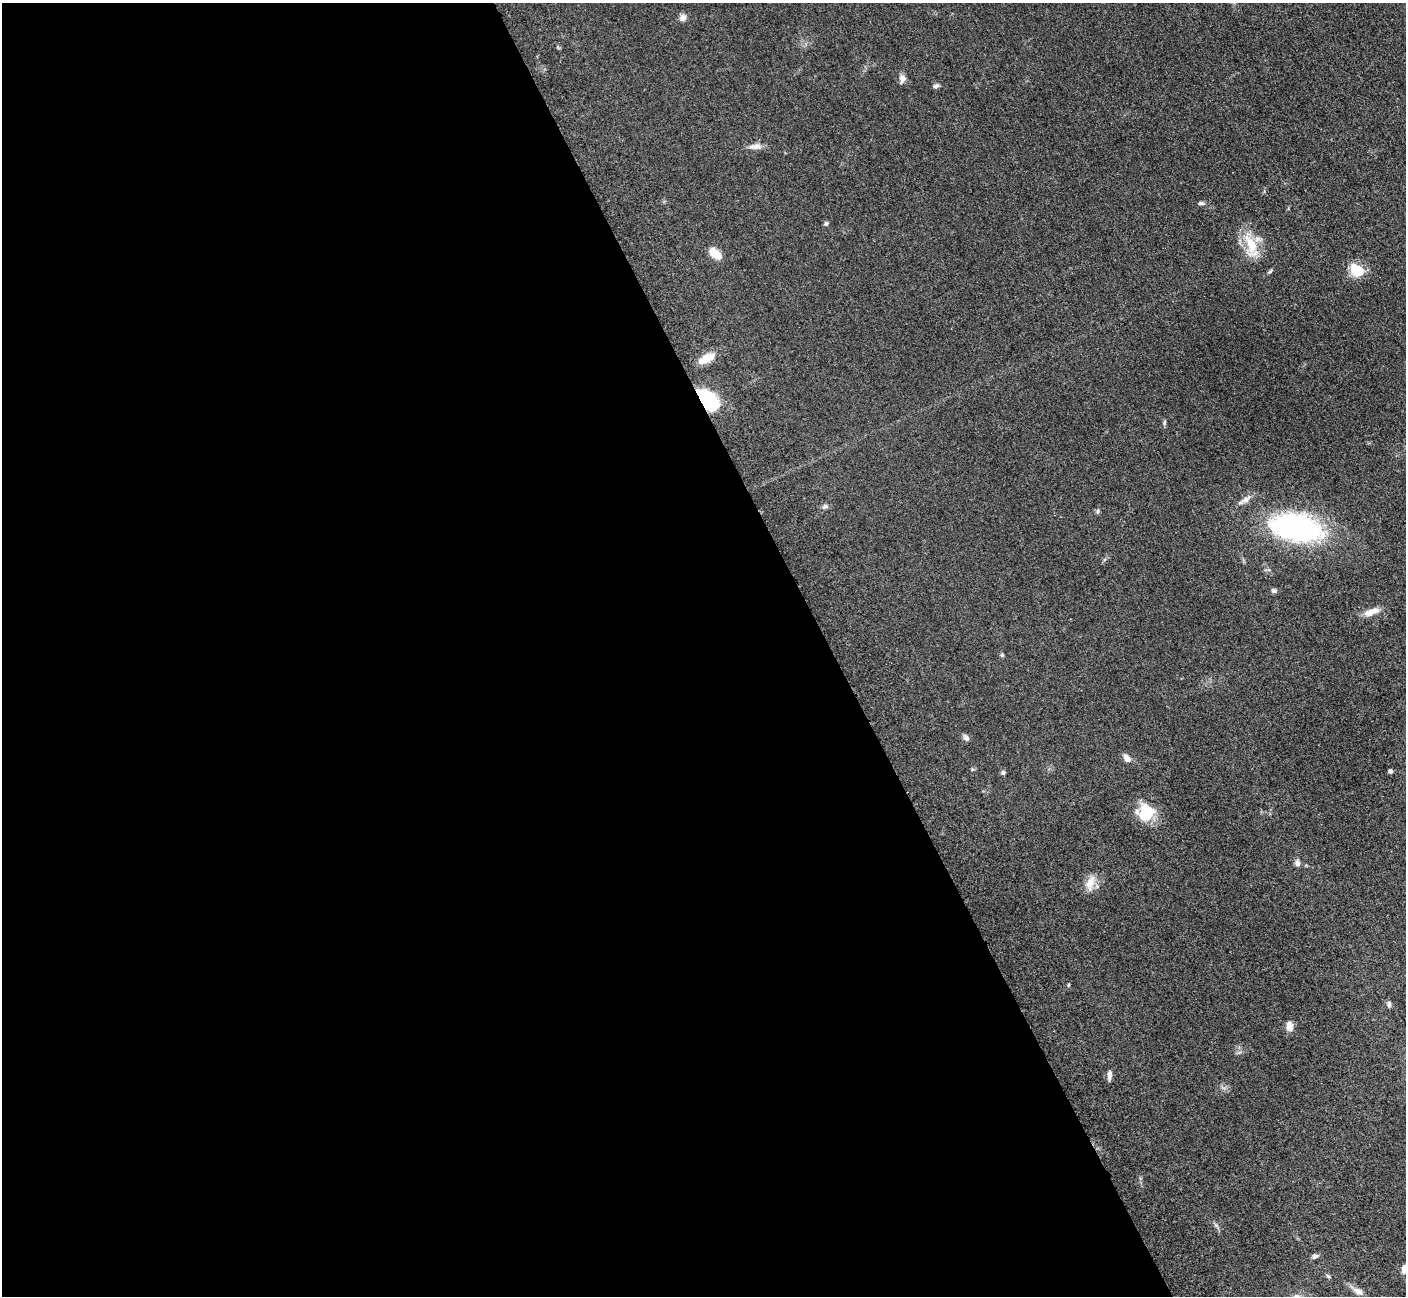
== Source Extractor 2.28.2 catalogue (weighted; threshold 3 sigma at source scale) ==
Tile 9 of 4 x 4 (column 1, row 3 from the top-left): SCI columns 19-1422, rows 1591-2884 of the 5699 x 5661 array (HDU 1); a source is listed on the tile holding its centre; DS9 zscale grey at full resolution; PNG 1408 x 1298 px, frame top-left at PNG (2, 3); no overlay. Shown black and unused: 59% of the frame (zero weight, under 3 of 5 exposures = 4% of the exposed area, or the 3 px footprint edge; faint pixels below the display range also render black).
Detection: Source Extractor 2.28.2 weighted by HDU 2 'WHT'; one run over the whole footprint, this tile lists its part. Background 0.053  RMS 0.0056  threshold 0.0253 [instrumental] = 3 sigma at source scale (4.5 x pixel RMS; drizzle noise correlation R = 1.50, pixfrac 1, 0.05/0.05 arcsec/px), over >= 5 px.
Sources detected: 35; all 35 listed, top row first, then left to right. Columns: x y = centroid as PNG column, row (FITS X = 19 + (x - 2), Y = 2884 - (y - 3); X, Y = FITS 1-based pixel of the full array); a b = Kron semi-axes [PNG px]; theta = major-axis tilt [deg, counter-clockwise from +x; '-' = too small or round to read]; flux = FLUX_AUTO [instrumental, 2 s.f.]
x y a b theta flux
683 18 9 8 - 2.3
903 79 10 8 71 2.5
936 86 7 5 17 1.4
755 146 17 7 1 3.3
1201 203 8 5 1 1.2
826 224 6 5 - 1.1
1251 244 32 14 -67 15
715 254 11 7 -35 11
1357 270 15 12 -28 13
1270 271 7 4 32 0.82
707 358 19 9 26 9.1
708 400 27 15 -47 30
1164 423 7 3 71 0.76
1245 500 16 7 32 3.2
825 506 7 6 - 1.3
1098 511 7 4 82 0.96
1297 527 40 21 -11 130
1274 590 8 5 5 1.1
1371 612 19 7 19 5.5
966 738 9 7 -43 1.7
1127 758 11 7 -57 2.9
972 769 6 4 1 0.66
1390 771 4 4 - 1.7
1003 773 6 5 - 1
1146 812 22 22 - 15
1297 863 8 6 -79 2.1
1090 883 20 10 70 5.9
1068 985 5 3 - 0.5
1389 1004 9 5 -89 1.4
1290 1026 11 8 -83 3.9
1109 1075 12 5 86 2.2
1315 1256 9 6 24 1.5
1405 1268 12 7 51 3.9
1328 1276 7 4 -44 0.82
1358 1292 15 7 -29 3.3
Overlapping masked pixels (flux is a lower limit): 1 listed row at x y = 708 400
Isophote crosses this tile's border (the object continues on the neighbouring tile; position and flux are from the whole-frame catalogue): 1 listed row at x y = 1405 1268